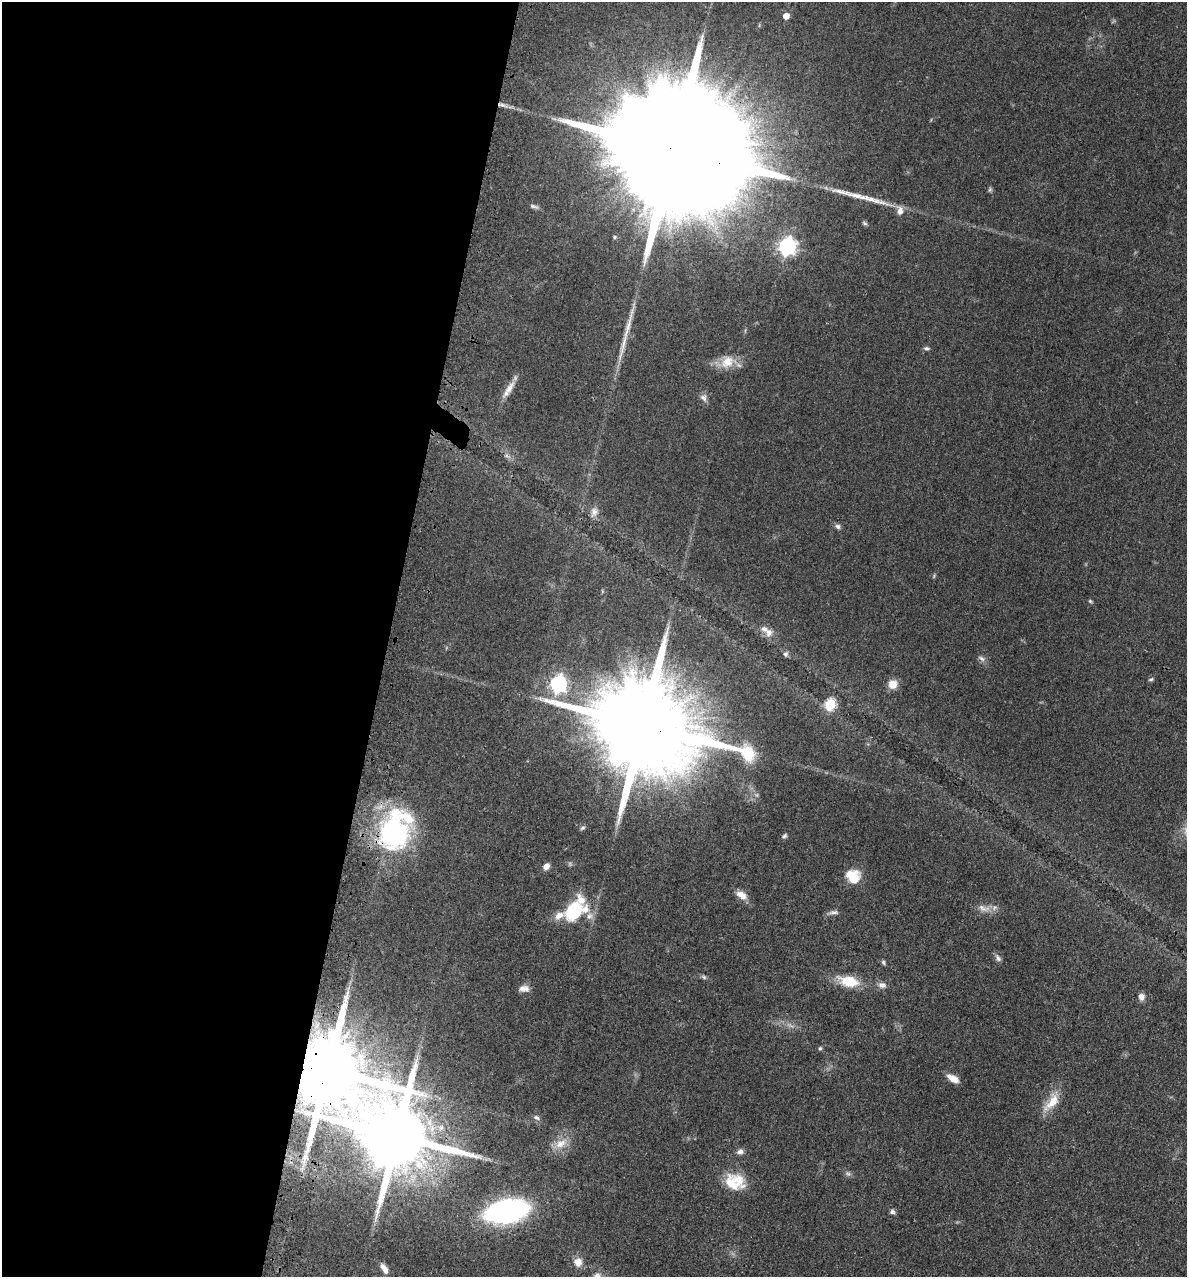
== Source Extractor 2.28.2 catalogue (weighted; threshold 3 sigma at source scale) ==
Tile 5 of 4 x 4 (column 1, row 2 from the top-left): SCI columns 319-1503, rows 2623-3897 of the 5260 x 5242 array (HDU 1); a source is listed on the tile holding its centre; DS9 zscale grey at full resolution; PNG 1189 x 1279 px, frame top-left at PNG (2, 2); no overlay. Shown black and unused: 33% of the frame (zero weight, under 3 of 4 exposures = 7% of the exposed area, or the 3 px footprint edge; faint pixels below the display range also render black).
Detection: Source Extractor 2.28.2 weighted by HDU 2 'WHT'; one run over the whole footprint, this tile lists its part. Background 0.041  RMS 0.005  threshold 0.0223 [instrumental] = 3 sigma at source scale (4.5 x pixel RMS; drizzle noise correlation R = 1.50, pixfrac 1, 0.05/0.05 arcsec/px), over >= 5 px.
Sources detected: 65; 4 too faint to see at this stretch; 1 inside a brighter object's white glare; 2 long thin detections or spike segments (spike, bleed or trail) — not listed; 4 inside a brighter listed object's ellipse — not listed separately; the other 54 listed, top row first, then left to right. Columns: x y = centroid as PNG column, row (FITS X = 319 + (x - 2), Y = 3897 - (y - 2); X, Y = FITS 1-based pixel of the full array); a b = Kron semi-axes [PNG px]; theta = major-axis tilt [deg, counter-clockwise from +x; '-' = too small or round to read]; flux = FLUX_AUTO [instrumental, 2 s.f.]
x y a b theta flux
786 16 5 4 - 6.5
676 150 64 25 -17 50000
990 190 7 5 70 0.82
534 206 13 4 -18 1.3
900 211 11 8 -88 3.3
865 223 7 5 -28 0.86
614 237 5 5 - 0.68
787 246 7 7 - 180
926 348 7 5 -8 1
727 362 20 16 42 8.9
508 389 27 7 57 5
703 398 11 8 -57 2.2
594 512 14 10 65 3.2
838 526 7 6 - 1.4
602 591 6 3 -73 0.5
1090 601 5 5 - 0.66
769 632 11 9 83 3.1
785 654 7 6 - 1.2
981 658 10 6 -33 1.7
1151 679 6 4 19 0.76
558 684 7 6 - 150
893 684 10 9 - 5.5
830 704 6 5 - 45
643 725 33 21 -19 17000
582 828 7 4 27 0.89
393 833 49 34 53 79
784 836 7 5 56 1.1
546 866 7 6 - 3.2
853 876 17 15 -34 9.5
742 895 15 9 -33 4.4
984 908 20 9 -14 4.4
574 911 28 19 35 28
833 912 15 5 8 1.7
998 958 11 7 -55 1.7
883 962 6 5 - 0.91
704 977 8 5 -37 0.99
849 981 21 11 -12 14
882 985 11 8 -9 2.4
524 988 13 7 1 2.9
1141 997 8 7 - 2.4
820 1048 5 4 - 0.72
327 1070 19 18 - 8500
953 1078 14 7 -32 5
1052 1102 31 12 51 9.1
536 1117 9 6 -31 1.4
397 1136 20 18 -34 6400
561 1143 20 12 30 7
740 1151 9 7 9 1.9
305 1158 11 8 70 3
735 1182 27 20 -16 14
507 1211 27 13 11 180
892 1212 7 6 - 1.2
578 1262 11 10 - 4.8
384 1268 14 7 -57 3.1
Overlapping masked pixels (flux is a lower limit): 5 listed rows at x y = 676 150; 643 725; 393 833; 327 1070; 397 1136